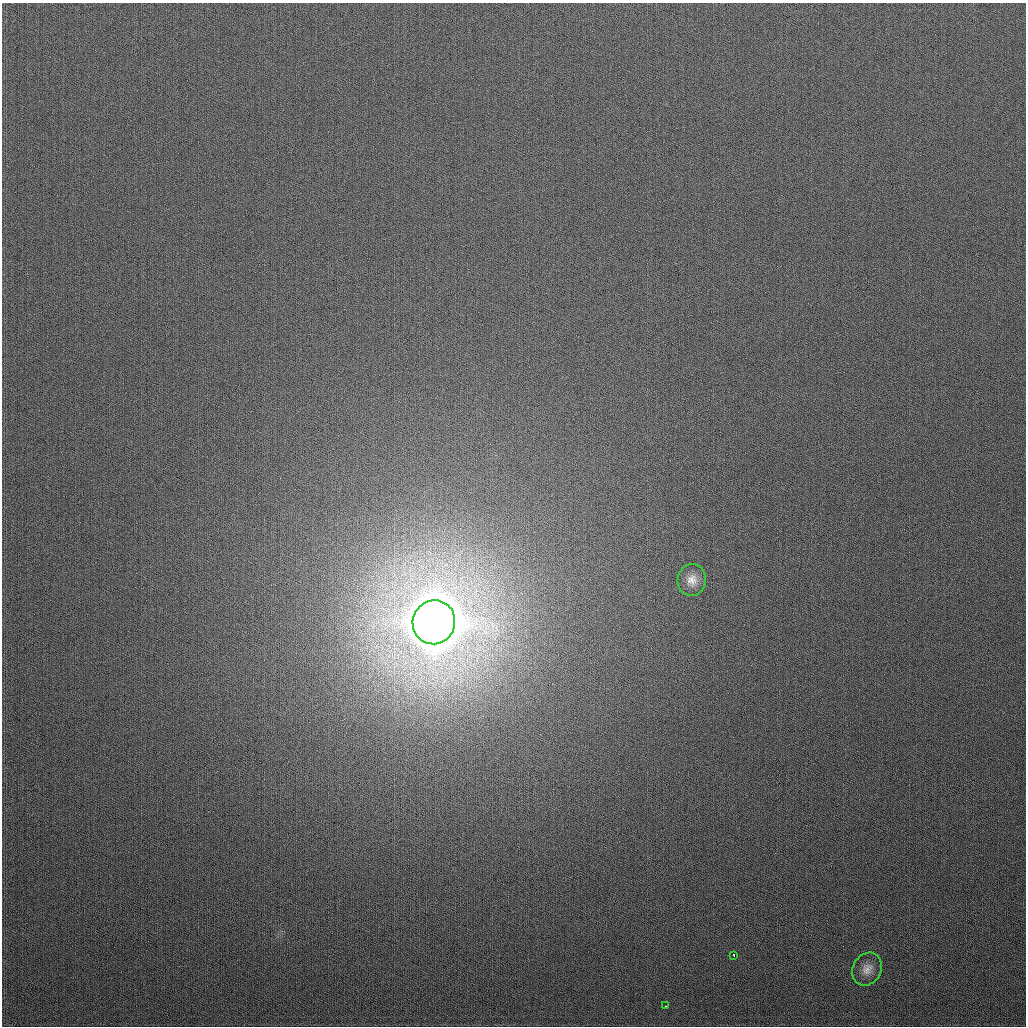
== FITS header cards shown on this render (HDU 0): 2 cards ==
NAXIS1  =                 1024
NAXIS2  =                 1024

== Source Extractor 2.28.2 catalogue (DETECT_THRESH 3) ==
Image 1024 x 1024 px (HDU 0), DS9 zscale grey, 1 PNG px = 1 image px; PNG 1028 x 1028 px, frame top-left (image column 1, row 1024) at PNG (2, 3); each listed source drawn as its Kron ellipse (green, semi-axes under 4 px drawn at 4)
Background 293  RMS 12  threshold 34.6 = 3 sigma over >= 5 px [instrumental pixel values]
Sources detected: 5; all 5 listed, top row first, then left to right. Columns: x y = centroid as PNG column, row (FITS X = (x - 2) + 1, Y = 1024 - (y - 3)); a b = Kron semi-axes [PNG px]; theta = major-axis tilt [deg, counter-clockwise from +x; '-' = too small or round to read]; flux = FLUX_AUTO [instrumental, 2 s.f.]
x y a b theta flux
692 580 16 14 77 9.3e+03
434 622 22 21 - 8.4e+06
734 955 3 3 - 1.5e+03
867 969 17 14 61 8.3e+03
666 1006 3 2 - 1.2e+03